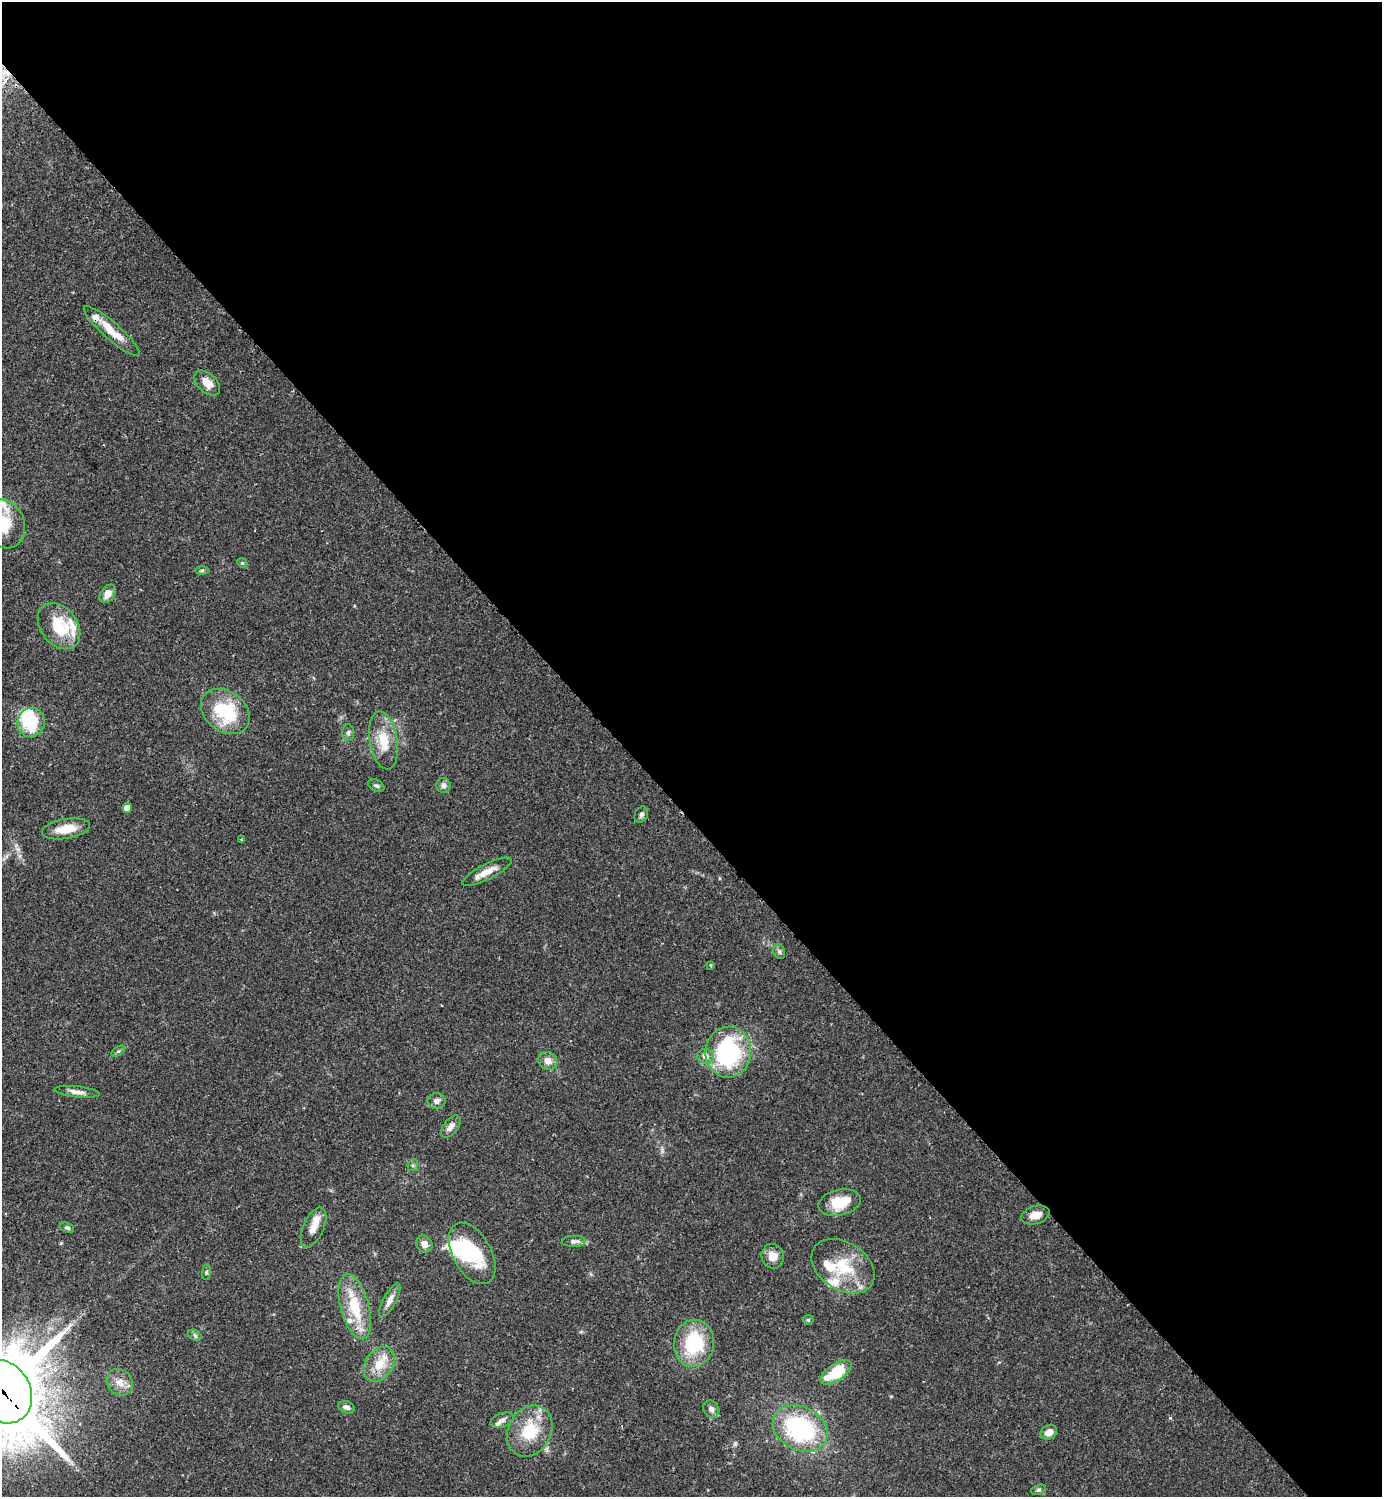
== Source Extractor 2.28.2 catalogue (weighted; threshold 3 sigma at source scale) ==
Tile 8 of 4 x 4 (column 4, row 2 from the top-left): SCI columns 4486-5865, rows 3035-4529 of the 6069 x 6072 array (HDU 1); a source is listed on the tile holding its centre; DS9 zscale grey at full resolution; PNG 1384 x 1499 px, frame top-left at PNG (2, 2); each listed source drawn as its Kron ellipse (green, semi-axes under 4 px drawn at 4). Shown black and unused: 55% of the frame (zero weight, under 2 of 3 exposures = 3% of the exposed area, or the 3 px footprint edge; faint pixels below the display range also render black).
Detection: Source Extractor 2.28.2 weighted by HDU 2 'WHT'; one run over the whole footprint, this tile lists its part. Background 0.0696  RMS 0.0052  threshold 0.0235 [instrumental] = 3 sigma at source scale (4.5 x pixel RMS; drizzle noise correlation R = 1.50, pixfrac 1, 0.05/0.05 arcsec/px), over >= 5 px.
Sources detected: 65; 3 inside a brighter object's white glare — neither listed nor drawn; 8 inside a brighter listed object's ellipse — not listed separately; the other 54 listed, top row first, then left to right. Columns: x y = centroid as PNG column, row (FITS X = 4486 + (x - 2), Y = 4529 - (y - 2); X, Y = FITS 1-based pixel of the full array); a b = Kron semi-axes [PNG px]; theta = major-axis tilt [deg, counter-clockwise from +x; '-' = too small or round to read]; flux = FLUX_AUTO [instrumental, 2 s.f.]
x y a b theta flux
112 331 36 8 -41 11
207 383 15 9 -43 6.1
4 524 25 20 -70 18
242 563 5 4 - 0.7
202 570 6 4 1 0.82
108 594 10 7 54 4.2
59 626 25 18 -52 21
225 712 26 20 -36 29
31 722 14 13 - 23
348 733 8 6 89 1.2
383 740 29 14 -80 14
376 786 8 5 -28 1.3
443 786 7 7 - 1.9
127 808 5 4 - 4.5
641 815 8 6 63 1.4
66 829 24 10 10 9
242 840 4 3 - 0.6
487 872 27 7 27 6.6
779 952 8 5 -70 1.2
710 965 4 3 - 0.57
118 1051 7 4 36 0.77
728 1052 25 22 85 64
705 1056 8 7 - 3
548 1061 10 8 -30 3.7
77 1092 22 5 -6 3.2
436 1101 9 8 - 2.4
451 1127 13 7 51 3.4
413 1165 6 5 - 0.99
840 1202 21 12 13 13
1035 1215 14 9 18 5.2
314 1227 21 10 66 5.6
67 1228 7 5 -23 1
574 1241 12 5 1 2
424 1244 9 8 - 3.5
472 1253 33 19 -61 31
773 1256 12 11 - 5.5
843 1266 34 23 -32 22
206 1272 8 4 82 0.81
390 1300 19 6 61 3.9
355 1307 33 14 -75 20
808 1320 5 5 - 0.68
195 1335 7 5 -31 0.99
694 1343 23 20 82 33
379 1364 19 14 57 10
836 1372 18 8 34 19
120 1382 14 12 -56 5.1
2 1391 34 28 -53 6100
346 1407 8 6 -20 1.8
711 1409 9 7 -56 2.3
502 1420 12 7 20 2.3
800 1429 29 22 -26 64
530 1431 27 21 59 20
1049 1432 8 7 - 4.4
1039 1490 8 4 19 0.99
Overlapping masked pixels (flux is a lower limit): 1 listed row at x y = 2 1391
Isophote crosses this tile's border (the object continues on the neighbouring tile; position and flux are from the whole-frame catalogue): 2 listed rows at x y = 4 524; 2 1391
Unlisted compact peaks at least as high as the median listed source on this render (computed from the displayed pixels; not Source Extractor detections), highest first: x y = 1170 1418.